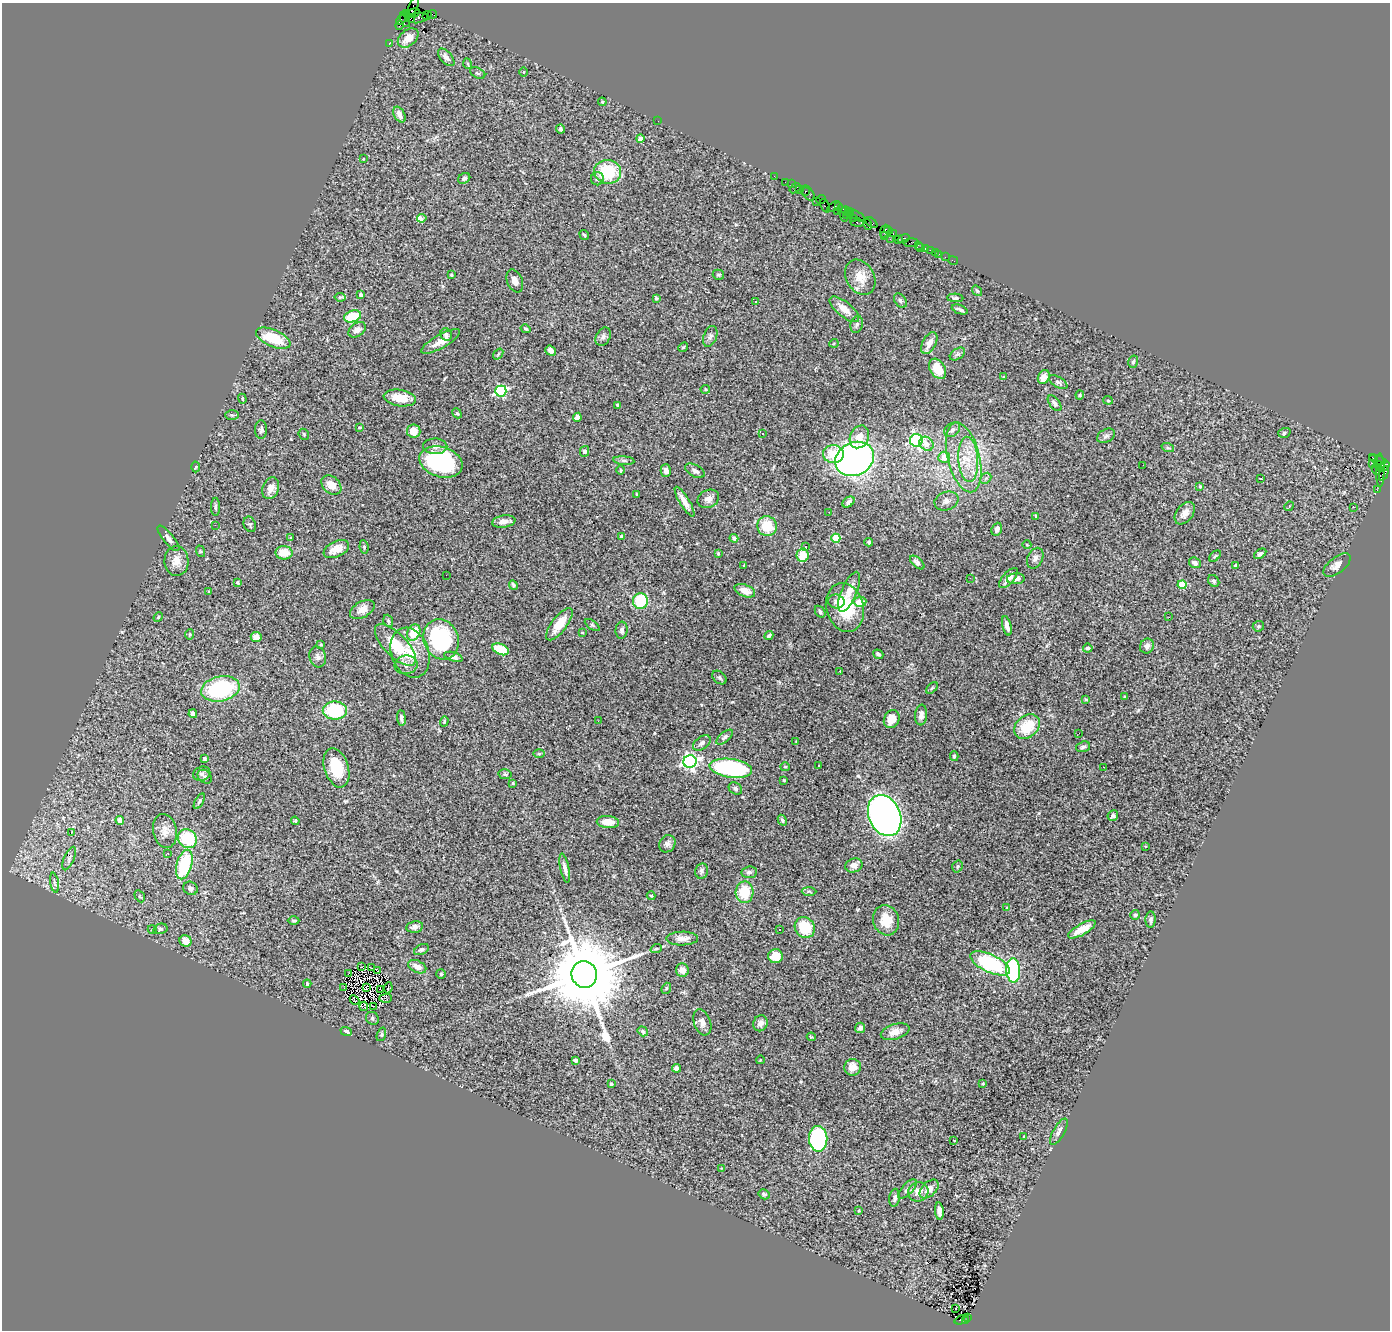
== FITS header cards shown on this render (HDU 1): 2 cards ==
NAXIS1  =                 1388
NAXIS2  =                 1328

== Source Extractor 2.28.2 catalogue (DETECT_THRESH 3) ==
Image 1388 x 1328 px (HDU 1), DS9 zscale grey, 1 PNG px = 1 image px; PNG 1392 x 1332 px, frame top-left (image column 1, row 1328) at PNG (2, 3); each listed source drawn as its Kron ellipse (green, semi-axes under 4 px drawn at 4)
Background 3.88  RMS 0.085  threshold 0.255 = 3 sigma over >= 5 px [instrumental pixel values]
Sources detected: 356; all 356 listed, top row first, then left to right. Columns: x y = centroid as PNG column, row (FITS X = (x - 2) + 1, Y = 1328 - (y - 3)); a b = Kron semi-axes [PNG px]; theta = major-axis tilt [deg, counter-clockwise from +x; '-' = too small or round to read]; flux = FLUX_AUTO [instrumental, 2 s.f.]
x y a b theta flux
413 7 10 4 66 360
412 13 8 3 16 760
406 14 3 3 - 210
432 14 4 2 - 220
427 16 5 2 - 230
410 18 5 3 - 950
418 18 10 5 10 1300
401 20 5 3 - 510
405 20 8 3 -65 740
400 25 4 3 - 360
408 38 12 8 40 63
389 43 3 2 - 150
446 57 10 5 -48 27
468 64 5 3 - 6.3
523 72 4 3 - 4.2
478 73 8 5 -25 11
602 102 4 4 - 6.4
399 115 8 5 -62 32
658 121 2 2 - 38
561 129 4 4 - 9.8
640 139 4 4 - 68
363 159 2 2 - 3.3
608 172 13 12 - 260
774 176 2 2 - 87
464 178 6 5 - 14
597 179 6 6 - 14
785 182 2 2 - 120
791 184 2 2 - 100
795 188 6 3 39 740
800 190 3 3 - 310
805 191 3 3 - 340
808 193 8 5 -56 820
821 199 5 3 - 420
816 201 3 3 - 380
825 206 7 3 -64 560
834 206 7 3 34 320
839 207 2 2 - 130
837 211 3 2 - 640
846 211 5 3 - 530
849 213 4 3 - 560
843 214 8 4 -72 930
856 215 10 3 -33 770
847 216 4 3 - 340
422 218 5 3 - 160
853 218 3 3 - 200
857 222 6 4 -7 1500
871 222 7 3 -40 790
868 225 5 3 - 750
888 230 4 3 - 180
885 231 6 2 69 510
893 234 3 2 - 240
584 235 5 3 - 7.4
884 236 4 3 - 380
890 239 2 2 - 430
898 239 2 2 - 230
903 239 6 4 19 810
911 243 7 3 5 510
918 245 2 2 - 51
920 248 2 2 - 57
925 248 3 3 - 460
930 250 2 2 - 56
935 252 2 2 - 130
939 254 2 2 - 35
945 257 2 2 - 54
953 261 5 2 - 61
451 275 3 2 - 5.5
718 275 5 5 - 8.6
860 277 19 14 -59 87
515 281 12 7 -67 34
977 291 6 4 -53 7.4
361 295 4 3 - 17
340 297 5 4 - 7.1
656 298 3 3 - 12
955 298 8 4 -3 11
756 301 3 2 - 14
900 301 8 5 -53 13
844 309 18 7 -39 64
960 309 8 3 -21 13
353 316 9 5 18 210
857 324 8 6 73 15
526 329 5 3 - 7.9
357 330 9 6 35 29
446 334 6 5 - 19
710 336 11 6 71 19
603 337 10 7 61 21
273 338 18 8 -23 200
441 341 22 6 29 59
834 343 5 3 - 5.9
929 343 12 6 62 47
683 347 5 4 - 6.8
551 351 5 4 - 24
498 354 6 3 53 6.1
957 354 8 5 32 15
1133 362 6 4 74 9.4
937 369 11 7 -59 110
1004 377 3 3 - 15
1044 377 7 5 62 54
1058 382 10 5 -31 15
705 389 5 3 - 6.4
501 391 6 5 - 720
1080 395 4 4 - 6.3
400 398 16 8 -9 100
242 399 5 4 - 6.5
1108 400 5 4 - 6.5
1055 403 9 5 -52 18
618 405 4 3 - 11
457 413 5 3 - 7.7
232 415 7 5 -1 9.3
577 417 4 4 - 33
360 427 4 2 - 5.1
261 430 9 6 90 16
952 430 9 6 36 19
414 431 7 7 - 70
763 433 3 3 - 20
1284 433 6 5 - 10
304 434 6 4 -48 6.9
1106 436 9 6 29 17
859 437 12 9 64 72
916 440 6 6 - 1100
926 444 7 6 - 46
435 446 12 8 -1 34
1168 448 6 4 -18 9.8
585 451 5 4 - 15
833 454 10 9 - 120
944 457 6 5 - 64
964 457 36 16 -76 230
1372 457 3 2 - 1000
855 459 20 16 27 2500
968 459 23 10 -86 120
1378 460 9 3 -19 340
624 461 10 4 -5 15
441 462 22 15 -17 590
1373 463 3 2 - 71
1143 465 2 2 - 7.5
1379 465 3 3 - 1400
1384 466 6 3 40 900
195 467 5 3 - 6.2
1376 469 5 2 - 150
621 470 5 3 - 5.2
1380 470 17 3 -90 1700
666 471 6 5 - 24
695 471 11 6 -27 22
1384 473 8 4 66 1400
986 478 6 4 44 10
1261 479 3 2 - 8.3
331 485 11 8 -43 60
1200 486 3 3 - 5.4
271 488 11 8 68 43
1377 490 2 2 - 63
636 494 3 2 - 3.7
708 499 11 8 25 38
946 501 12 9 20 35
685 502 17 5 -59 52
848 502 7 4 36 19
1289 506 5 3 - 12
216 507 9 3 90 9.5
1353 507 3 2 - 5.6
829 512 2 2 - 2.5
1185 513 13 8 52 44
1036 516 4 3 - 6.5
504 522 12 6 9 36
250 524 8 6 -69 10
215 525 2 2 - 13
767 526 10 9 - 140
997 529 7 5 68 30
622 536 4 3 - 11
291 537 3 3 - 8.4
168 538 16 5 -51 25
734 538 4 4 - 15
836 538 4 4 - 240
869 542 4 3 - 8.3
1027 545 4 3 - 4.3
805 546 4 4 - 8.5
364 547 7 4 -82 8.6
336 549 13 7 25 70
200 551 6 3 -71 7.2
284 553 8 6 -2 76
718 553 4 3 - 5.2
1260 554 7 4 33 15
803 555 7 6 - 99
1215 556 7 4 45 6.8
1035 558 11 7 65 24
176 561 15 12 -87 58
917 562 9 5 -43 23
1195 563 6 5 - 17
744 565 3 2 - 3.9
1337 565 16 8 38 41
1236 566 4 3 - 26
446 575 2 2 - 65
970 578 2 2 - 13
1008 578 12 5 48 44
1016 579 9 5 4 26
1214 581 6 5 - 10
238 582 4 4 - 9.6
513 585 5 3 - 10
1182 585 4 4 - 150
209 591 3 3 - 5.5
745 591 11 6 -22 57
849 592 21 7 67 57
640 601 8 7 - 260
836 601 8 7 - 23
860 602 6 5 - 75
845 607 25 18 -74 260
362 609 13 8 30 43
820 612 6 4 -55 13
158 617 5 4 - 6.1
1169 617 3 2 - 7.6
388 621 6 4 -70 9.3
559 624 19 7 53 95
592 625 8 4 -35 9.8
1007 626 10 4 -75 33
1258 626 6 5 - 9
622 630 8 6 84 16
414 632 8 6 67 150
582 633 3 2 - 3.7
190 635 5 4 - 6.4
769 636 5 3 - 14
256 637 5 5 - 38
441 639 20 17 -68 580
321 645 4 3 - 6.1
395 645 27 11 -46 200
1147 646 7 6 - 22
1088 648 5 4 - 14
501 649 9 5 -23 160
410 653 26 18 -69 170
878 654 5 4 - 14
318 657 10 8 -73 24
453 657 9 4 -17 20
406 665 11 9 8 40
840 671 3 2 - 3.5
719 678 8 5 -40 13
932 688 7 4 44 8.4
220 689 19 12 13 520
1124 697 4 3 - 6.1
1086 699 4 3 - 6.9
335 711 12 9 0 350
193 714 4 4 - 21
921 715 10 6 85 28
401 718 8 4 -84 17
892 719 9 7 63 73
444 721 5 4 - 6.1
598 721 3 2 - 5
1027 727 14 11 41 180
1079 733 3 2 - 15
725 737 10 4 40 15
796 742 3 2 - 4.3
702 743 10 6 36 19
1083 747 7 5 19 13
539 754 5 3 - 6.1
954 756 5 4 - 8.3
205 759 3 3 - 9.4
690 762 6 6 - 1800
819 765 3 3 - 43
785 767 5 4 - 7.5
1103 767 2 2 - 3.5
336 768 20 12 -72 180
731 768 21 9 -8 750
202 774 9 7 23 21
505 774 6 5 - 8.8
205 777 8 6 -41 17
784 780 3 2 - 4.7
513 783 4 3 - 4.9
735 788 7 5 -34 15
199 801 9 4 61 10
885 816 21 15 -66 3200
1113 816 5 5 - 15
120 820 4 4 - 43
782 820 5 4 - 12
295 821 4 4 - 7.2
608 822 11 6 -4 76
165 831 17 12 -79 58
71 833 3 2 - 52
187 839 10 8 -45 270
667 844 9 7 52 23
1146 846 3 3 - 4.5
168 853 3 2 - 11
69 858 12 5 67 18
184 864 15 7 74 360
854 865 8 7 - 34
957 866 6 5 - 9.3
565 868 15 4 -78 29
701 871 8 6 78 16
749 872 8 6 6 17
54 883 10 3 -79 9.7
190 888 7 6 - 18
809 891 7 4 -1 9.7
744 892 11 9 88 160
140 896 6 4 -60 7.8
651 896 4 4 - 5.3
1007 907 4 2 - 3.5
1135 915 5 5 - 8.8
1151 919 8 5 86 17
886 920 15 13 -74 110
294 921 6 3 0 5.8
415 927 8 5 10 23
805 927 11 9 -53 190
160 929 7 5 14 11
1082 929 15 5 29 88
152 930 4 4 - 6.5
779 930 3 2 - 7.4
682 939 16 7 1 46
185 941 6 5 - 44
656 949 6 3 19 7.3
421 950 8 5 27 15
775 956 7 7 - 83
990 963 21 9 -25 480
362 967 4 2 - 6.6
417 967 9 6 -25 50
371 968 2 2 - 2.4
682 970 6 6 - 48
1013 970 12 7 -85 500
378 971 3 2 - 3
348 973 2 2 - 1.1
441 974 5 5 - 6.2
584 974 13 12 - 86000
307 984 4 3 - 7.1
344 987 3 2 - 3.2
366 988 4 2 - 8.7
388 988 5 2 - 1.9
666 988 6 4 68 7.2
381 990 4 2 - 6
386 998 6 3 1 6.4
354 1000 5 2 - 4.4
364 1006 4 4 - 6.8
373 1006 2 2 - 6.9
372 1018 7 6 - 12
702 1022 13 8 -70 35
760 1023 8 7 - 26
860 1028 5 5 - 23
643 1031 5 4 - 13
346 1032 6 4 -22 16
895 1032 15 7 17 47
381 1034 7 4 71 8.8
811 1037 4 3 - 5.3
575 1060 4 3 - 13
760 1060 4 3 - 3.5
853 1067 8 8 - 61
677 1068 4 4 - 24
611 1084 3 3 - 8.9
983 1084 4 2 - 4.3
1059 1132 15 5 60 24
1024 1137 4 2 - 4.2
818 1139 13 9 -88 720
954 1140 3 2 - 5.9
722 1168 4 3 - 4.7
907 1189 12 5 47 19
929 1189 11 7 44 47
918 1192 10 9 - 51
764 1194 6 4 -31 12
895 1198 9 5 82 18
859 1211 4 3 - 4.5
939 1211 9 4 -83 31
955 1308 3 2 - 10
968 1317 4 2 - 750
962 1320 7 4 19 800
965 1321 3 3 - 400